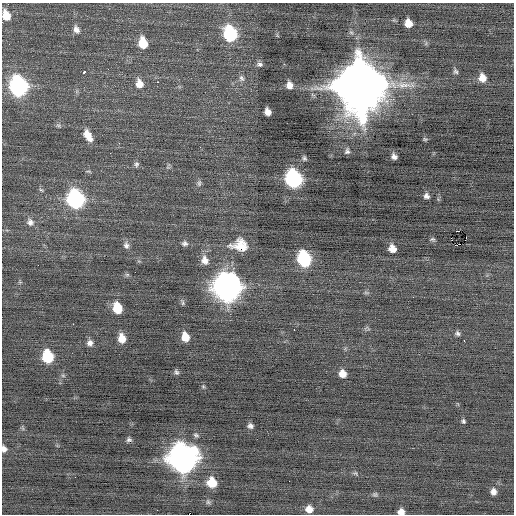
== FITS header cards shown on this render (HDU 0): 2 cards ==
NAXIS1  =                  512 / Axis length
NAXIS2  =                  512 / Axis length

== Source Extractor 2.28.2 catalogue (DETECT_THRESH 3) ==
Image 512 x 512 px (HDU 0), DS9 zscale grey, 1 PNG px = 1 image px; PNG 516 x 516 px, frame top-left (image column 1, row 512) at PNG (2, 3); no overlay
Background -0.0367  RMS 0.81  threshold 2.42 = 3 sigma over >= 5 px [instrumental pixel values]
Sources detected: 73; all 73 listed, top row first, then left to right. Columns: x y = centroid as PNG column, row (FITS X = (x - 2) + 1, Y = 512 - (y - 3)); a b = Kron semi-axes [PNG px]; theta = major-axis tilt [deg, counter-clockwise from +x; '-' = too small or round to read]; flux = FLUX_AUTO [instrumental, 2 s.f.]
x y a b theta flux
6 15 11 8 -71 820
408 23 7 6 - 590
76 29 11 7 -67 270
230 34 10 8 -75 5900
143 43 10 7 -78 1200
9 44 3 2 - 90
260 64 8 6 -6 140
455 71 7 6 - 120
84 72 3 3 - 330
241 78 9 7 -67 170
482 78 9 8 - 500
158 82 3 2 - 150
139 84 11 9 -75 530
289 85 7 6 - 370
19 86 12 10 -73 15000
360 86 17 15 -73 480000
267 112 7 5 -68 360
58 125 7 5 -9 110
88 135 13 7 -61 640
425 139 6 4 -8 72
347 151 8 6 81 160
110 153 2 2 - 74
394 157 6 5 - 220
304 158 7 6 - 120
136 164 7 6 - 130
293 179 11 9 -71 12000
199 183 9 5 76 140
41 190 6 5 - 86
426 196 6 6 - 200
75 199 11 9 -75 13000
30 222 11 9 -47 310
458 231 3 2 - 1100
451 238 3 2 - 290
432 239 7 5 4 100
185 243 9 7 -11 180
126 245 10 8 -73 230
239 245 21 15 0 1000
392 248 9 7 -61 500
304 259 11 8 -73 5900
205 260 12 9 -76 440
127 275 6 6 - 100
227 288 13 12 - 58000
366 293 8 4 -9 99
413 297 2 2 - 27
182 302 10 5 -68 110
117 308 10 8 -74 1400
73 324 2 2 - 56
294 330 2 2 - 270
457 333 7 6 - 140
185 337 9 7 -76 750
122 338 9 7 -78 650
464 340 3 2 - 89
90 343 8 7 - 250
48 357 9 8 - 2800
176 372 7 6 - 130
342 374 8 7 - 480
63 376 6 4 -2 82
203 386 5 5 - 68
463 421 6 5 - 110
250 426 7 6 - 180
196 435 8 6 -35 120
129 440 7 5 13 130
4 449 7 5 -78 230
182 458 12 12 - 65000
355 473 5 5 - 84
289 481 2 2 - 31
212 482 8 8 - 1300
493 492 7 6 - 300
375 494 7 6 - 110
208 502 7 6 - 110
309 509 8 7 - 430
157 510 2 2 - 29
401 512 6 5 - 330
At the frame edge (FLAGS 8, measured only in part): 3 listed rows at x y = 6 15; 4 449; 401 512